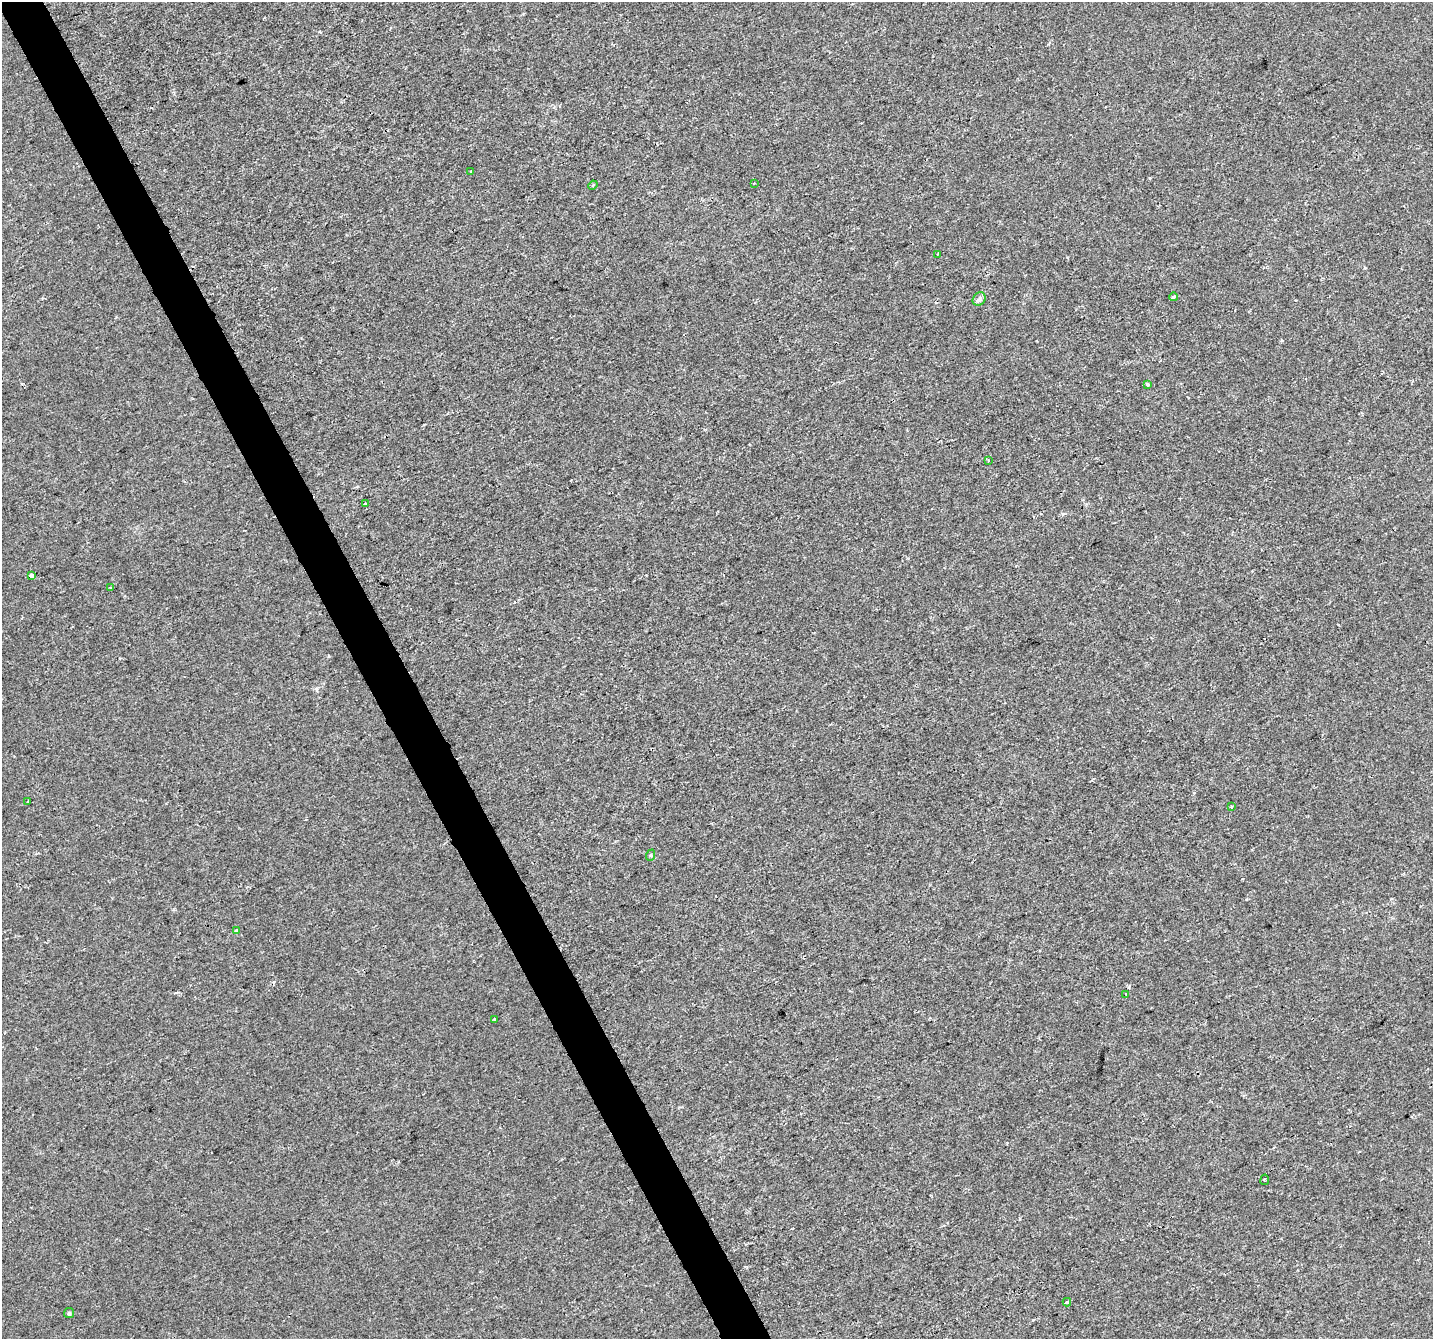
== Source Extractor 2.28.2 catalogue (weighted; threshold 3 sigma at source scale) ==
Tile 11 of 4 x 4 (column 3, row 3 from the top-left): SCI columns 2863-4293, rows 1437-2773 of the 5727 x 5602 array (HDU 1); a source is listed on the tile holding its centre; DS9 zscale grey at full resolution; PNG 1435 x 1341 px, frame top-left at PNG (2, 2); each listed source drawn as its Kron ellipse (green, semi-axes under 4 px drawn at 4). Shown black and unused: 3% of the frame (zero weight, under 2 of 3 exposures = <1% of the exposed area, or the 3 px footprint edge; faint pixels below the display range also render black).
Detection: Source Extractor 2.28.2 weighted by HDU 2 'WHT'; one run over the whole footprint, this tile lists its part. Background 0.00106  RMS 0.0022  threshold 0.00978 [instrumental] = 3 sigma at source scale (4.5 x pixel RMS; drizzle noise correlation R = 1.50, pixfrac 1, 0.0396/0.0396 arcsec/px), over >= 5 px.
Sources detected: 21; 1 cosmic-ray / hot-pixel residue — neither listed nor drawn; the other 20 listed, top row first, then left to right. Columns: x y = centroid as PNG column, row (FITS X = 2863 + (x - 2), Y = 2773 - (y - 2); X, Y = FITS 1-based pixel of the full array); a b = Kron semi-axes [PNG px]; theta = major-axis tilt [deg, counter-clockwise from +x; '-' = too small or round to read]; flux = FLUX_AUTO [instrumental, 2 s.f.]
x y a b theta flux
471 171 3 3 - 0.32
754 183 3 2 - 0.26
593 185 5 3 - 0.27
937 254 3 2 - 0.19
1173 297 4 3 - 0.69
979 299 7 6 - 0.62
1147 384 4 3 - 0.41
988 460 3 3 - 0.36
365 503 3 3 - 0.51
31 575 4 4 - 2.2
111 588 3 2 - 0.23
28 801 3 2 - 0.18
1231 807 4 3 - 0.22
651 855 6 4 71 0.26
236 930 4 3 - 1.3
1126 994 3 3 - 1.5
495 1020 3 3 - 0.8
1265 1180 5 2 - 0.22
1067 1302 4 3 - 0.49
69 1313 5 5 - 0.32
Unlisted compact peaks at least as high as the median listed source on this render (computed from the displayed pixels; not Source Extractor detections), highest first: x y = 1129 987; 1033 1320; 329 656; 1365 268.